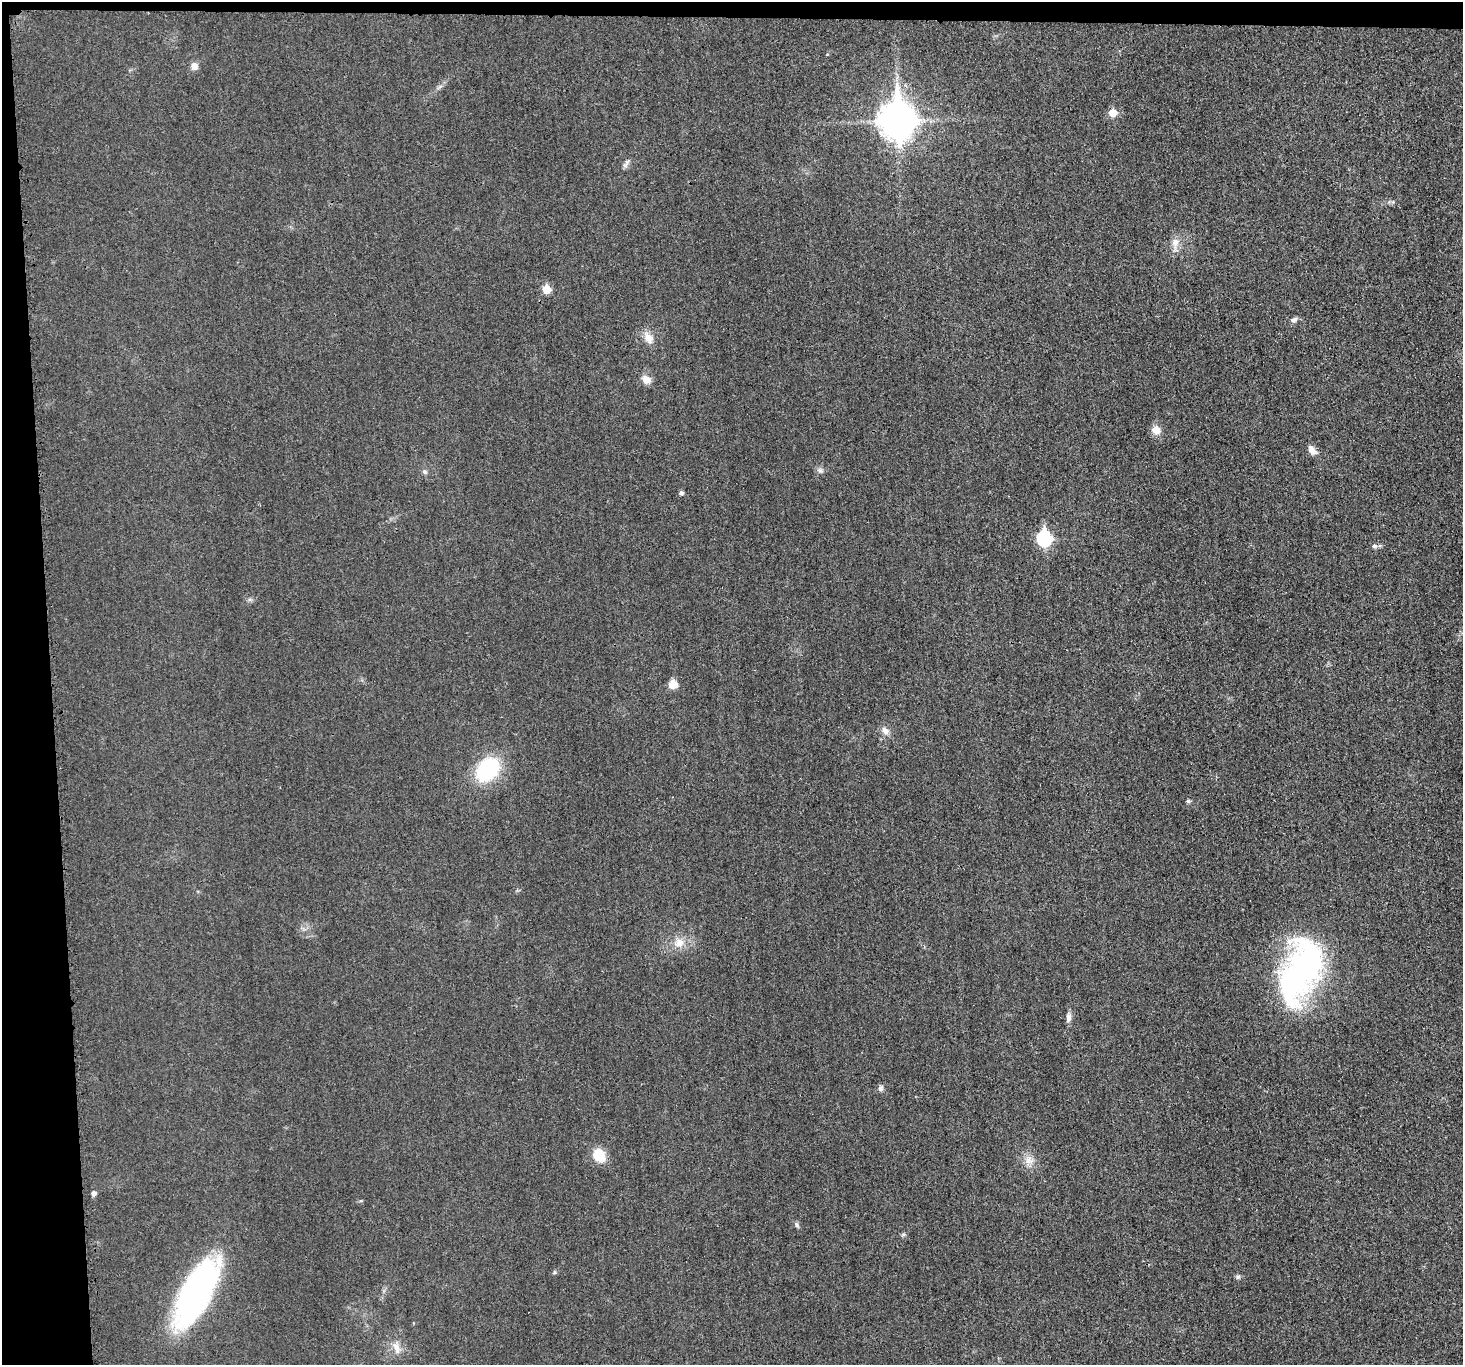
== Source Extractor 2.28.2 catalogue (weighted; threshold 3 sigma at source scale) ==
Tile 1 of 3 x 3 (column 1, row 1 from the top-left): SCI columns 1-1461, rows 2857-4219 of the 4398 x 4371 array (HDU 1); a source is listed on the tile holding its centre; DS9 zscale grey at full resolution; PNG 1465 x 1367 px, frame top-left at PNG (2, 2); no overlay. Shown black and unused: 5% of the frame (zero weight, under 3 of 4 exposures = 1% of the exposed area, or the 3 px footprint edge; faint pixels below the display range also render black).
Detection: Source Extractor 2.28.2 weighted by HDU 2 'WHT'; one run over the whole footprint, this tile lists its part. Background 0.0225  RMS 0.0059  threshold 0.0264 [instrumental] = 3 sigma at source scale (4.5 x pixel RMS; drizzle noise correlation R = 1.50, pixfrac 1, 0.05/0.05 arcsec/px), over >= 5 px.
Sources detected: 33; all 33 listed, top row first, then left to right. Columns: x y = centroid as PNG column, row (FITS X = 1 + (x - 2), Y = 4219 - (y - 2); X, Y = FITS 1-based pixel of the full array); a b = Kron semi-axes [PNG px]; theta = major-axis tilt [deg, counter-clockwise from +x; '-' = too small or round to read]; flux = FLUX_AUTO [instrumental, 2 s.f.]
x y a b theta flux
194 66 9 8 - 3.5
1113 113 6 6 - 8.8
897 120 14 11 -87 1200
626 164 14 5 63 2
1175 243 15 10 81 5.3
546 289 6 6 - 13
1294 320 9 6 43 1.9
648 338 17 10 -61 5.6
646 380 11 9 -33 5.1
1156 430 11 11 - 5.1
1312 450 14 8 -50 3.8
820 470 9 6 -36 1.8
424 472 7 7 - 1.4
681 493 5 4 - 1.6
1044 538 8 7 - 85
1374 546 6 6 - 1.7
673 684 8 8 - 7.7
885 731 12 9 -45 3.6
488 769 24 18 47 48
1188 801 5 5 - 1
679 942 14 12 29 6.9
1300 971 71 37 68 160
1068 1017 14 6 82 2.8
881 1088 8 6 89 1.8
599 1155 12 10 -59 16
1029 1160 13 11 -24 5.2
94 1193 5 5 - 2.6
796 1224 8 5 -83 1.2
903 1235 6 4 20 0.87
554 1272 6 4 90 0.76
1238 1277 6 6 - 1.4
195 1293 62 23 62 190
396 1348 17 8 -72 5